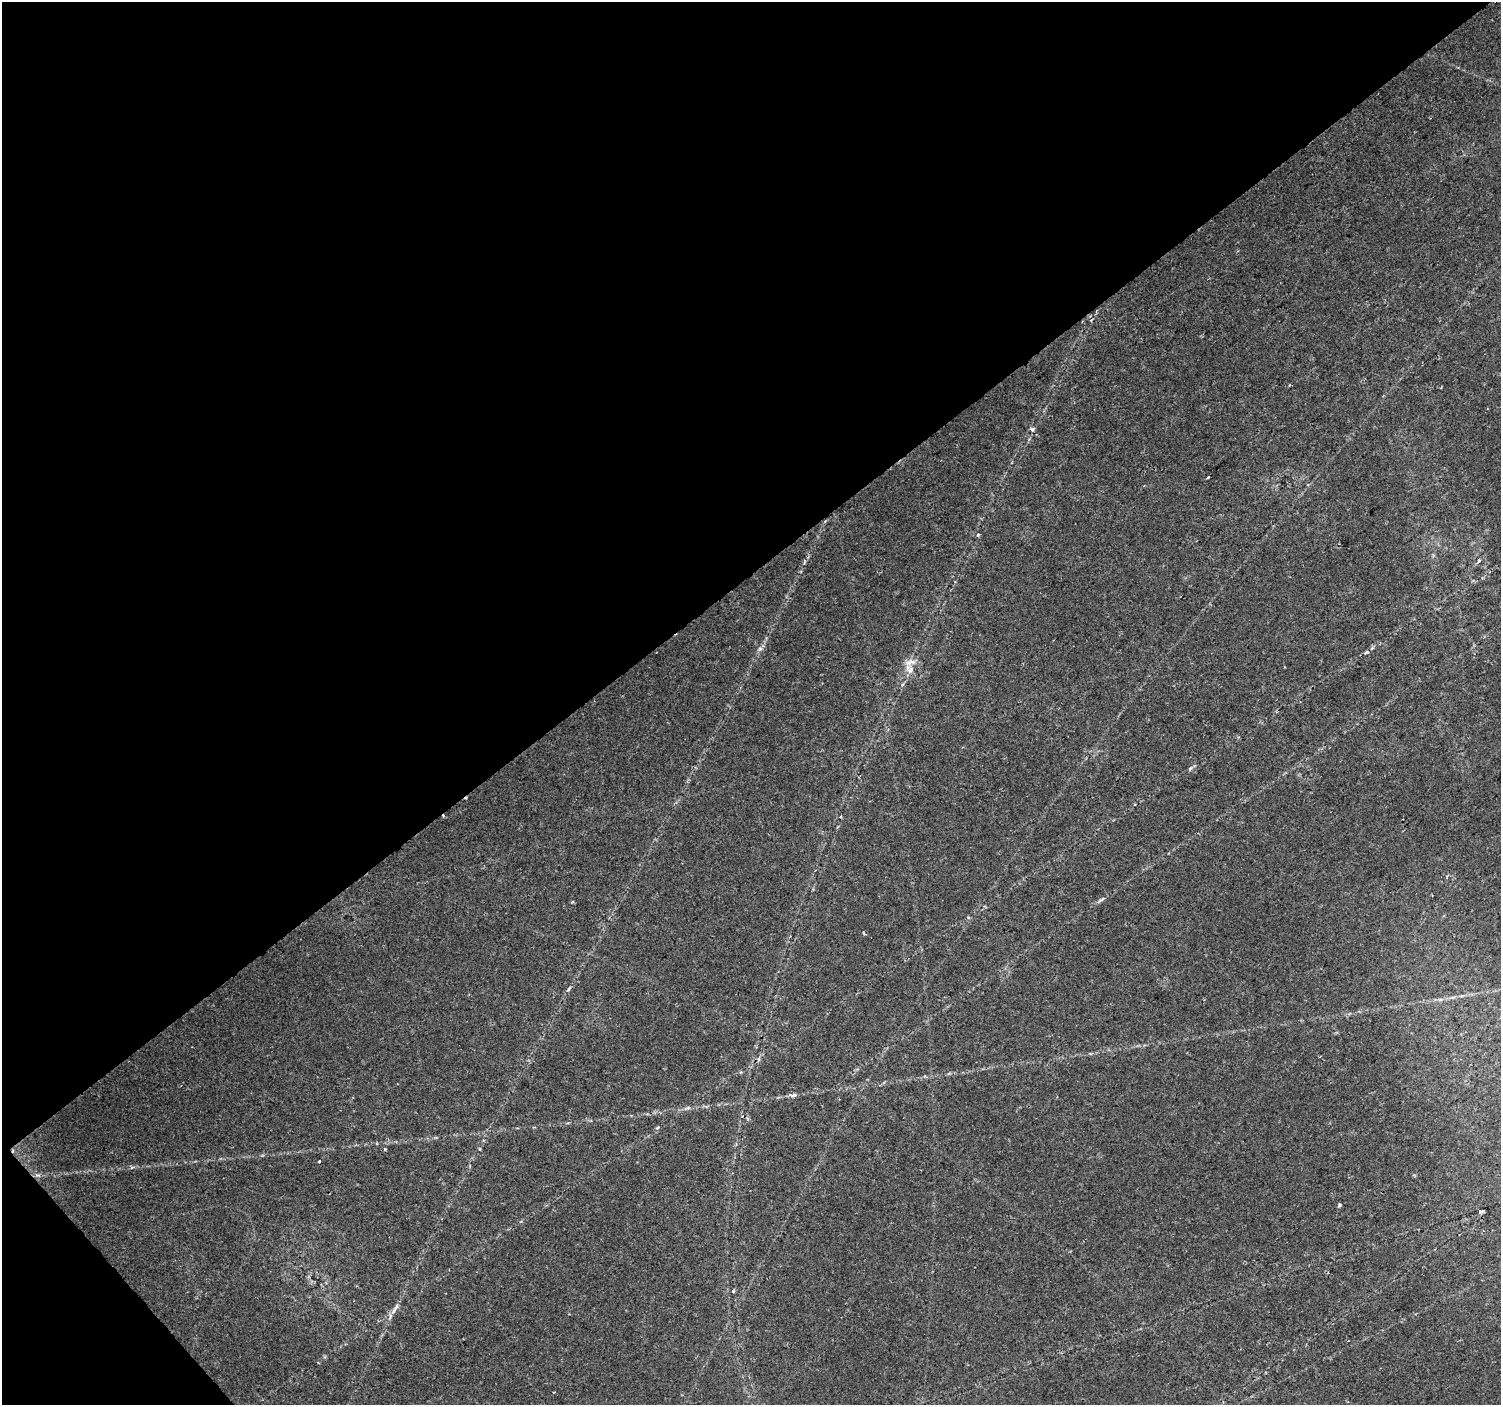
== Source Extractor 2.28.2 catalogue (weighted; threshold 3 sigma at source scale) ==
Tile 5 of 4 x 4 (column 1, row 2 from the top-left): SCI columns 7-1505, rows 3009-4411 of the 6001 x 5954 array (HDU 1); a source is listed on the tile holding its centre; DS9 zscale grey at full resolution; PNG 1503 x 1407 px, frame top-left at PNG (2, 2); no overlay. Shown black and unused: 42% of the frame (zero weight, under 2 of 3 exposures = <1% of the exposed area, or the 3 px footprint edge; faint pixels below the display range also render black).
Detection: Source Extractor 2.28.2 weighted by HDU 2 'WHT'; one run over the whole footprint, this tile lists its part. Background 0.0407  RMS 0.0037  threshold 0.0164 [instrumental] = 3 sigma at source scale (4.5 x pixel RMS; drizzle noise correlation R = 1.50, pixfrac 1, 0.0396/0.0396 arcsec/px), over >= 5 px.
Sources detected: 29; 3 cosmic-ray / hot-pixel residue — not listed; the other 26 listed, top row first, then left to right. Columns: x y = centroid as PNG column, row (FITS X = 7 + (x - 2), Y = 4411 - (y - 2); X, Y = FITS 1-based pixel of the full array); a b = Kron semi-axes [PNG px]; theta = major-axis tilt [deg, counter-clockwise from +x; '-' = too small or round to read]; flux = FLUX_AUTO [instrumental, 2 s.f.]
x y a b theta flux
1091 320 4 3 - 0.41
1032 429 5 4 - 1.1
1208 477 3 3 - 1.4
978 535 5 4 - 0.5
1478 561 6 3 70 0.5
760 649 8 6 67 1.1
910 662 16 6 17 2.5
910 670 11 7 67 2.2
902 685 5 4 - 0.69
1190 768 7 4 44 0.65
840 817 4 4 - 0.5
1101 900 12 3 34 0.88
572 902 4 3 - 0.5
864 934 4 3 - 0.42
568 990 9 4 50 0.69
1452 997 6 4 -18 0.63
794 1095 9 5 13 1
687 1108 10 5 18 1.1
658 1127 5 3 - 0.38
385 1149 5 3 - 0.36
319 1161 3 3 - 0.69
1339 1205 4 3 - 0.98
1481 1211 5 3 - 0.8
733 1291 5 4 - 0.44
395 1308 20 5 58 2.2
554 1392 2 2 - 0.34